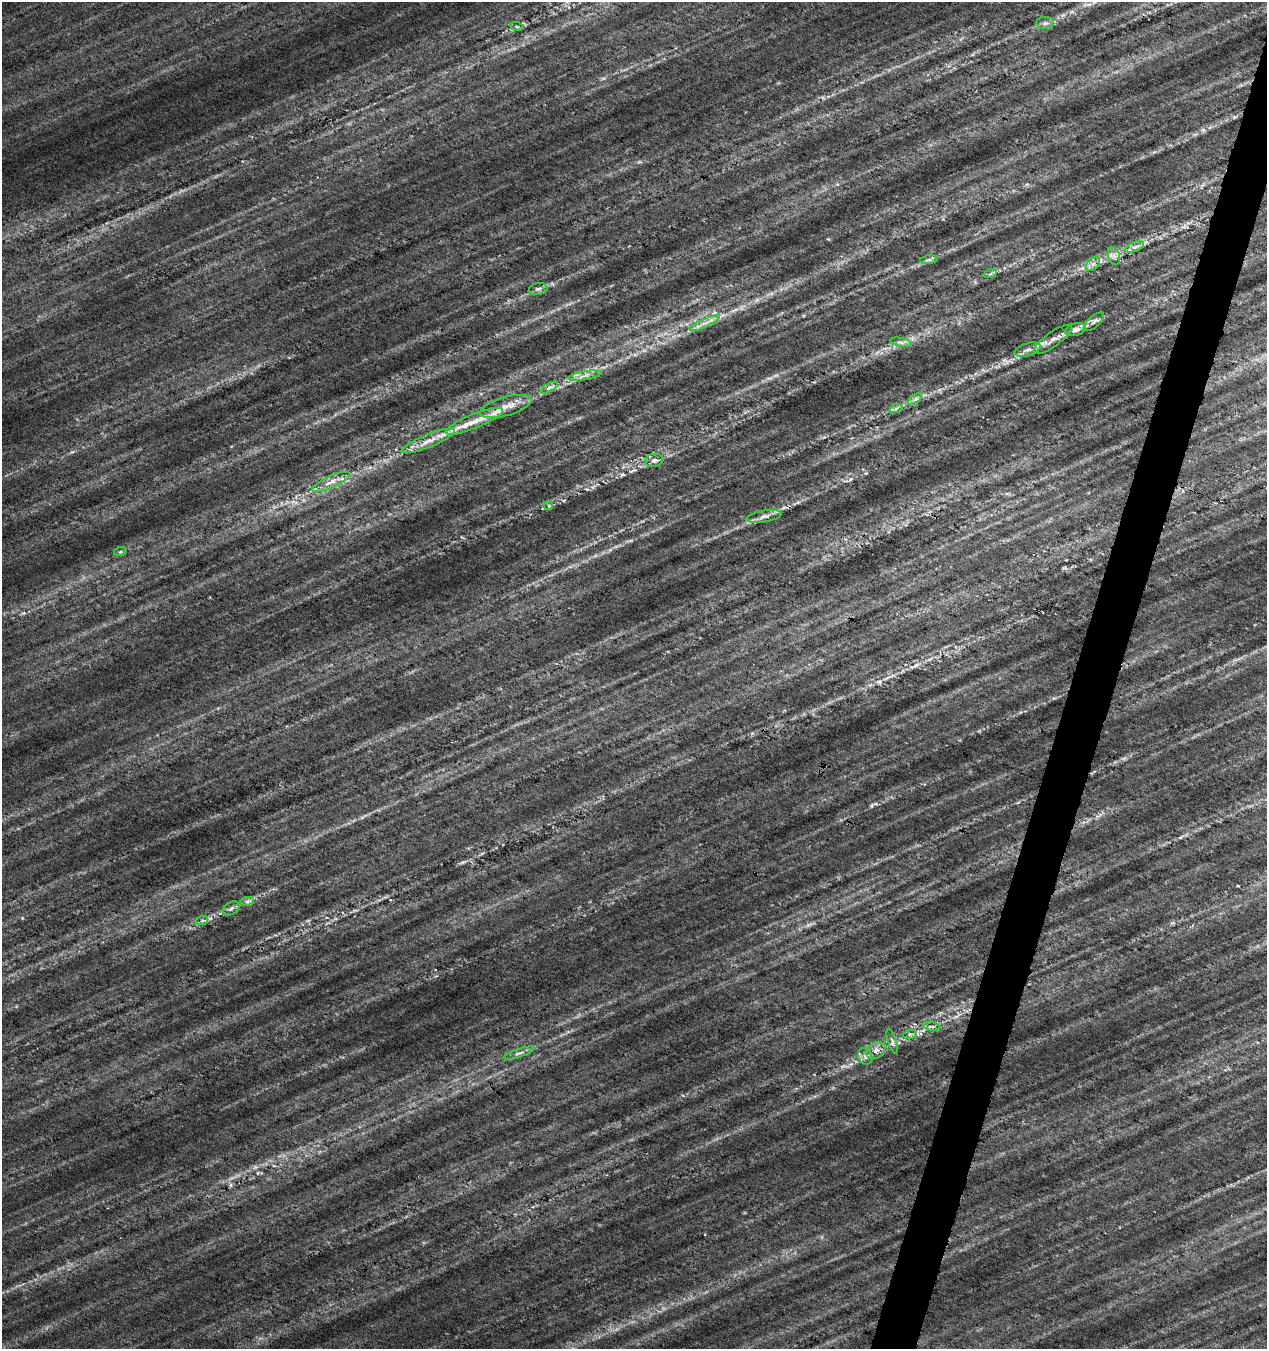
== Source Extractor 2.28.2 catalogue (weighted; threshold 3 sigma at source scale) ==
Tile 10 of 4 x 4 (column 2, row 3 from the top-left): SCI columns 1483-2747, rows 1360-2706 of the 5556 x 5402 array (HDU 1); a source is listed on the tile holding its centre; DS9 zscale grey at full resolution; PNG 1269 x 1351 px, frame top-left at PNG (2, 2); each listed source drawn as its Kron ellipse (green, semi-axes under 4 px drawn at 4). Shown black and unused: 3% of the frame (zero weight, under 4 of 7 exposures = <1% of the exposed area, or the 3 px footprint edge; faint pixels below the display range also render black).
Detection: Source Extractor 2.28.2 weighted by HDU 2 'WHT'; one run over the whole footprint, this tile lists its part. Background 0.00813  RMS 0.012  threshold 0.048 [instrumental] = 3 sigma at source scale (4.09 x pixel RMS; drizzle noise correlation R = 1.36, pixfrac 0.8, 0.0396/0.0396 arcsec/px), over >= 5 px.
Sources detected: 37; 1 too faint to see at this stretch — neither listed nor drawn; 1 inside a brighter listed object's ellipse — not listed separately; the other 35 listed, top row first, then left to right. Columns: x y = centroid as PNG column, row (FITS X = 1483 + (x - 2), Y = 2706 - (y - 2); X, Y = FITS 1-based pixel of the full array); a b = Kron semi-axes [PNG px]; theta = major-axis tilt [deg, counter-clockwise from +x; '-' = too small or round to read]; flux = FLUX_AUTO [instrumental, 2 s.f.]
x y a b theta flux
1045 23 9 6 1 3.3
517 27 6 4 -19 1.3
1135 247 10 5 22 3.6
1114 256 9 6 -72 3.9
929 260 9 4 9 2.7
1093 264 8 5 45 4.3
990 274 7 4 18 2.1
538 289 9 6 10 3.4
1094 322 12 5 41 4.3
705 323 16 3 24 6.6
1075 330 11 6 13 5.6
1053 339 23 7 35 9.7
901 342 11 3 -11 3.1
1027 350 13 6 18 6.3
585 376 17 4 9 5.7
549 388 9 4 30 3.9
915 399 8 4 37 3
506 406 26 9 16 16
896 408 7 4 19 2.3
474 421 31 7 22 20
429 441 28 6 22 15
654 460 9 6 11 4.3
331 482 20 6 25 10
549 506 4 3 - 1.2
764 516 17 6 10 5.9
120 552 6 4 18 1.6
247 901 7 4 1 2.5
231 908 9 6 35 3.1
202 920 6 4 20 2
932 1026 8 4 -9 2.7
910 1034 7 4 18 2.4
892 1041 13 4 -72 3.2
876 1050 10 7 33 6.4
519 1053 16 3 18 3.8
865 1056 8 6 -66 4.3
Overlapping masked pixels (flux is a lower limit): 1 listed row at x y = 506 406
Unlisted compact peaks at least as high as the median listed source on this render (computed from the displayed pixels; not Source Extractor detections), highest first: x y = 879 682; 850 479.